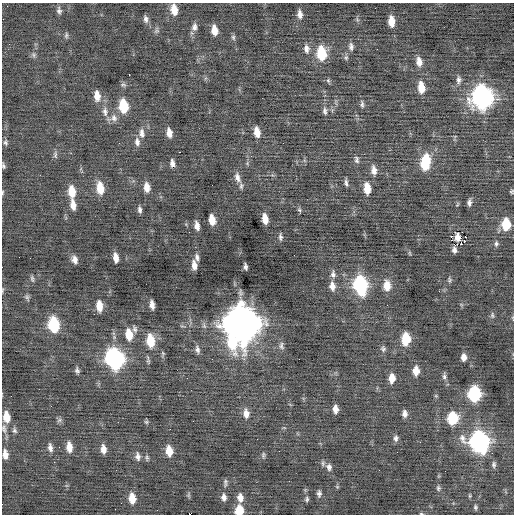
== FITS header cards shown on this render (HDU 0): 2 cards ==
NAXIS1  =                  512 / Axis length
NAXIS2  =                  512 / Axis length

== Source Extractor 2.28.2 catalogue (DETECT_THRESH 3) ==
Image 512 x 512 px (HDU 0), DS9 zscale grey, 1 PNG px = 1 image px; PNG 516 x 516 px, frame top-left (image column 1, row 512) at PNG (2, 3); no overlay
Background -0.0562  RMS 0.76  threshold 2.27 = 3 sigma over >= 5 px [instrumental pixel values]
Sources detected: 141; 1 with non-positive FLUX_AUTO (blend fragments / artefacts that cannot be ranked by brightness) is not listed; the other 140 listed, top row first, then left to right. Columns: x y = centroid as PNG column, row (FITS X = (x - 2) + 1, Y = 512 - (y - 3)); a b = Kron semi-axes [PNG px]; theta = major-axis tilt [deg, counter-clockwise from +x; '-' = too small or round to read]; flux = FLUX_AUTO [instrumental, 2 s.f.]
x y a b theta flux
59 10 9 6 -83 160
174 10 10 7 -80 650
300 14 10 6 -84 270
146 19 9 6 -83 180
391 21 10 5 -84 620
194 27 10 7 82 220
214 30 9 5 -81 540
156 31 8 6 55 120
66 35 8 5 -89 96
233 37 7 5 -75 99
351 47 10 6 -85 180
306 49 11 7 -80 260
321 53 12 8 -84 2100
33 55 7 6 - 110
346 58 6 5 - 100
419 62 11 6 -81 400
129 75 3 2 - 130
458 80 11 6 89 190
328 81 7 5 -68 86
123 85 8 6 -11 110
421 88 11 6 -83 820
97 96 12 7 -86 470
482 97 13 10 -88 21000
362 104 10 5 -86 130
123 106 11 7 -83 1900
325 111 11 6 -86 170
105 112 13 7 -83 300
113 118 15 9 14 320
257 132 9 5 -81 550
142 133 12 7 -86 290
169 133 8 5 -79 380
5 142 7 5 -71 110
137 142 11 7 -80 240
179 152 2 2 - 37
55 155 10 5 -89 130
357 160 9 6 -79 140
425 162 15 8 80 2000
172 163 8 5 -85 220
247 163 6 4 -73 67
3 166 6 4 -80 94
374 170 11 6 -83 320
237 177 13 7 -71 290
346 183 8 4 -78 130
241 186 8 5 -83 110
147 187 10 6 -83 420
100 188 12 7 -82 950
367 188 10 6 -84 820
511 191 4 3 - 69
2 192 6 3 89 51
72 192 12 7 -84 880
469 203 8 5 90 170
457 204 5 3 - 49
73 205 10 5 -81 430
140 210 7 4 -80 140
299 210 6 4 -67 86
265 219 9 5 -80 570
212 220 9 5 -79 720
506 224 10 7 -88 1500
197 226 8 4 -79 310
189 232 2 2 - 30
462 232 2 2 - 39
280 237 7 4 -85 120
465 241 2 2 - 36
461 244 3 2 - 210
496 244 7 5 89 110
454 250 6 4 -86 110
410 253 6 4 -88 54
197 257 9 5 -77 160
116 258 8 4 -81 370
74 260 8 6 -68 270
194 265 9 5 -84 320
245 267 6 3 -80 130
333 274 10 6 -87 180
32 279 9 4 -84 100
450 280 7 5 -75 85
360 285 12 8 -82 6800
387 285 11 8 -89 610
332 286 10 7 -84 360
3 290 6 3 87 54
27 297 8 5 -68 110
152 305 8 4 -82 300
99 306 10 5 -84 620
492 315 9 5 -87 110
242 323 15 13 -77 100000
54 325 11 7 -82 3200
134 329 10 5 -72 140
129 334 12 7 -81 820
406 339 9 6 89 1600
150 341 12 7 -84 1300
232 342 19 10 -73 2200
281 346 11 6 -80 160
197 349 11 6 -76 190
383 349 7 7 - 120
463 357 7 5 89 280
115 359 12 9 -77 14000
299 359 2 2 - 280
148 360 11 4 -83 96
77 370 7 5 -75 130
416 371 8 6 -90 590
444 376 9 5 -89 130
187 378 2 2 - 140
392 378 9 6 87 530
475 394 10 7 88 5400
436 396 5 3 - 48
335 409 7 5 -87 320
246 413 11 7 -82 370
405 414 7 5 -86 230
6 417 11 7 -83 690
452 418 9 7 84 2400
59 420 7 6 - 110
146 422 6 5 - 78
4 429 14 6 -85 230
14 430 7 5 -59 110
396 438 8 6 84 150
479 442 12 10 -70 17000
50 447 10 6 -80 210
69 447 10 6 -84 510
103 449 9 5 -84 350
169 451 9 6 -82 740
5 454 9 5 -83 330
263 455 8 5 89 95
138 456 10 6 -81 220
147 458 7 4 -86 91
323 463 7 5 78 99
494 465 9 5 -90 130
329 467 9 7 -76 200
225 482 11 5 89 120
438 488 7 5 -90 110
319 493 8 5 -85 160
188 495 7 4 -90 72
470 496 5 4 - 60
224 497 8 6 -87 220
132 498 10 6 -84 730
240 498 10 7 -82 340
307 499 7 5 82 100
475 507 6 4 -81 94
115 509 2 2 - 24
239 510 8 7 - 960
189 514 2 2 - 800
421 514 6 3 -8 51
At the frame edge (FLAGS 8, measured only in part): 9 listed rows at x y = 3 166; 511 191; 2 192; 3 290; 4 429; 5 454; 239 510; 189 514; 421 514
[1 non-positive-flux detection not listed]